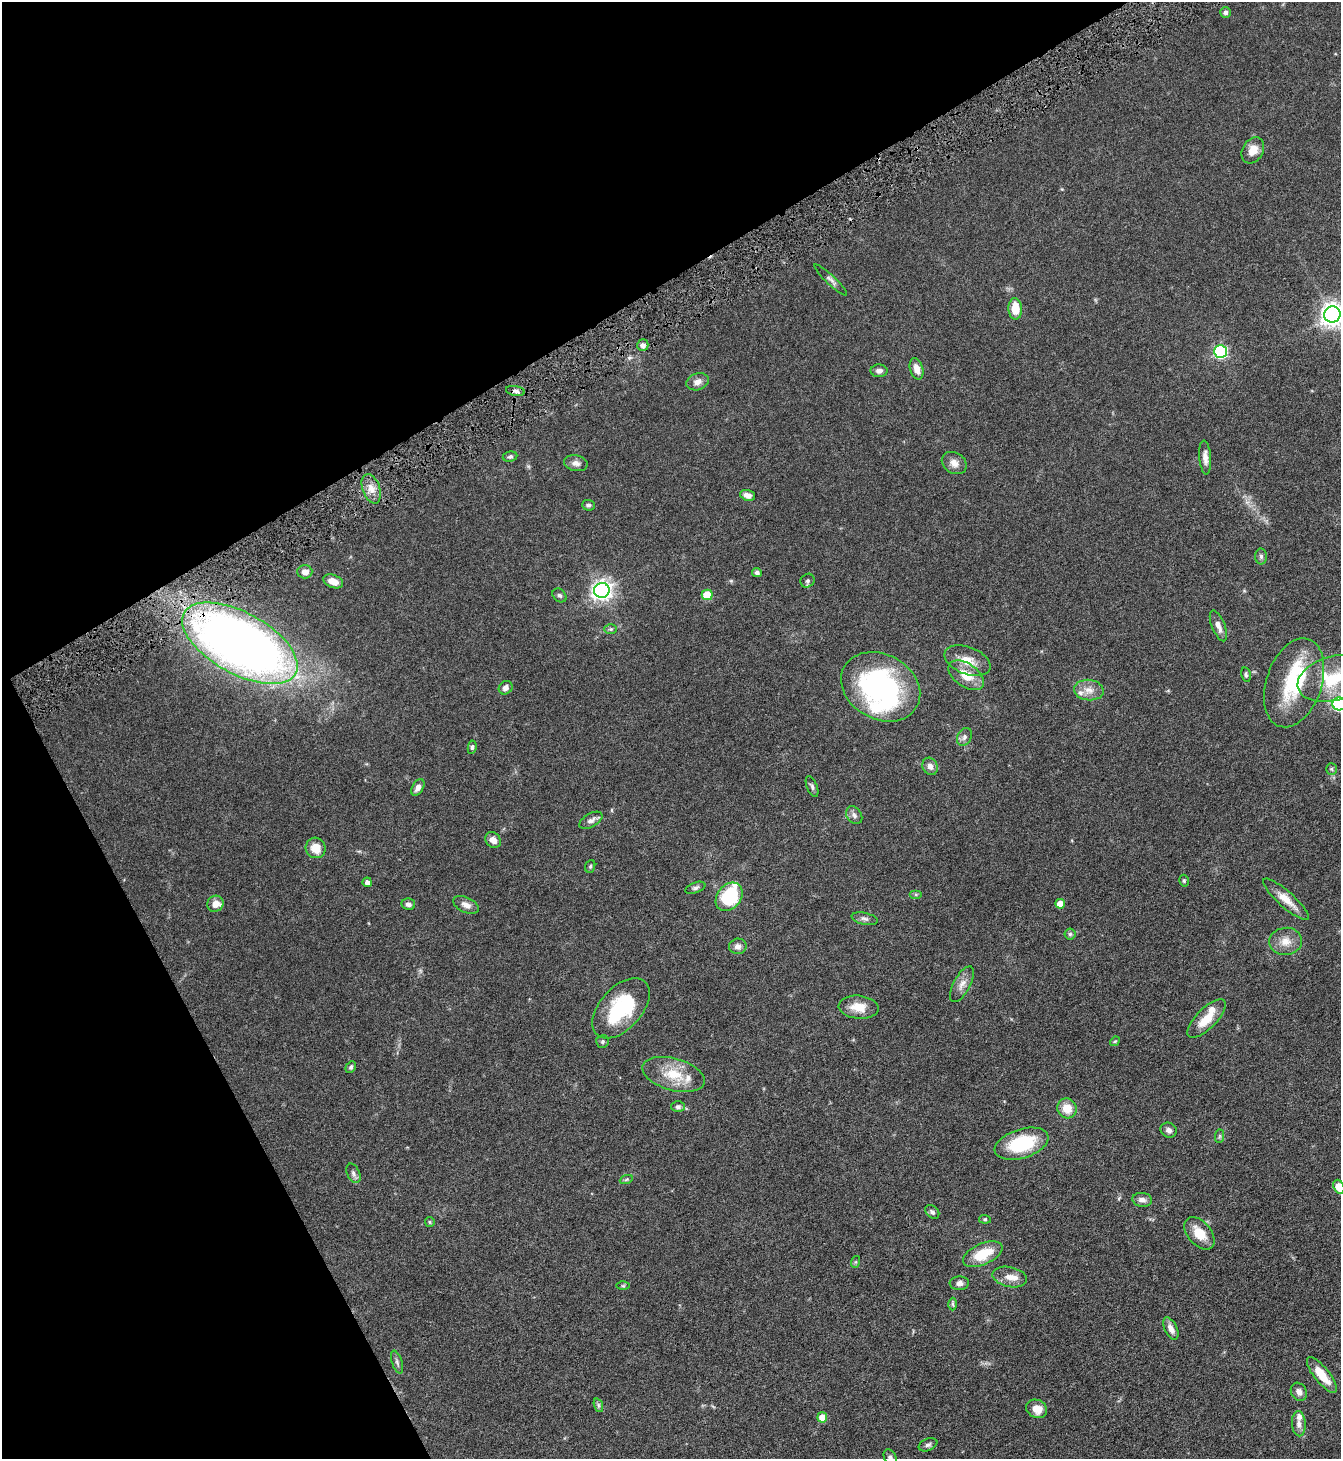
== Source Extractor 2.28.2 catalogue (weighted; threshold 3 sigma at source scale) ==
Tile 5 of 4 x 4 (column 1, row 2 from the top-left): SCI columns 155-1493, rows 2916-4372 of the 5801 x 5832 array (HDU 1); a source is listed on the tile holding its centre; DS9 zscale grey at full resolution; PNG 1343 x 1461 px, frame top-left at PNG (2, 2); each listed source drawn as its Kron ellipse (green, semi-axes under 4 px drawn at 4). Shown black and unused: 29% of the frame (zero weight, under 4 of 8 exposures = <1% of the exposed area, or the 3 px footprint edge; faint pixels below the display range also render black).
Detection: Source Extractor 2.28.2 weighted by HDU 2 'WHT'; one run over the whole footprint, this tile lists its part. Background 0.082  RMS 0.0034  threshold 0.0137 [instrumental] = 3 sigma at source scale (4.09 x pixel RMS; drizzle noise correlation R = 1.36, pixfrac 0.8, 0.05/0.05 arcsec/px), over >= 5 px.
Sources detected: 108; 2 inside a brighter object's white glare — neither listed nor drawn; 6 inside a brighter listed object's ellipse — not listed separately; the other 100 listed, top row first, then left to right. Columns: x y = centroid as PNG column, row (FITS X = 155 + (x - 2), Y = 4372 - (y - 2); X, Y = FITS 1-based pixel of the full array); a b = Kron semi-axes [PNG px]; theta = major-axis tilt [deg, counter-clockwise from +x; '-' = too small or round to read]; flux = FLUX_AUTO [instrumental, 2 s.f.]
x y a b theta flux
1225 12 5 5 - 0.91
1253 150 14 10 60 3.6
831 280 22 4 -43 1.2
1015 309 10 7 -88 5.8
1332 314 8 8 - 260
643 345 6 5 - 1.4
1220 351 6 6 - 41
917 369 11 6 -73 2.5
879 371 8 6 -1 1.2
697 382 11 8 18 1.9
515 391 9 5 -10 1.1
510 457 7 5 10 0.66
1205 457 17 6 -86 2
576 463 12 8 -11 1.6
954 463 13 10 -33 2.3
371 489 15 8 -71 2.9
748 495 8 5 -16 1.7
588 505 6 5 - 0.67
1261 556 8 6 -88 0.79
305 572 7 6 - 2
757 573 5 4 - 1
333 581 10 6 -21 2.7
807 581 7 6 - 0.77
602 590 8 7 - 160
559 595 8 6 -42 0.69
707 595 5 5 - 8.3
1218 626 16 6 -68 2
611 629 6 5 - 0.54
240 643 64 30 -29 280
968 661 24 13 -21 5
966 675 20 11 -35 6.1
1246 675 7 4 -79 0.62
1333 678 36 22 16 15
1294 683 46 27 71 22
881 687 41 32 -29 58
506 688 7 6 - 1.4
1089 690 15 10 -6 2.9
1339 704 6 6 - 46
964 737 9 6 63 1.1
472 747 7 4 83 0.65
930 766 9 7 -62 1.7
1331 769 6 5 - 0.46
812 786 11 5 -68 0.85
418 787 9 5 60 1.6
854 815 10 7 -55 1.1
591 820 13 6 29 1.4
493 840 9 7 -42 2
316 848 10 10 - 4.4
590 866 6 5 - 0.45
1184 881 6 4 -76 0.46
367 882 5 4 - 1.3
695 888 10 5 21 0.79
916 894 6 4 0 0.43
729 897 16 12 50 18
1286 899 30 8 -42 4.2
215 904 8 8 - 2.6
408 904 7 5 -11 1.1
1060 904 5 4 - 3.2
466 905 14 7 -24 1.8
865 919 13 6 -13 1.1
1070 934 6 6 - 0.65
1286 941 16 13 4 3.7
738 946 9 7 7 1.5
962 984 20 8 61 2.4
859 1007 20 11 -5 4.7
621 1008 36 21 48 22
1207 1018 25 10 45 6.2
602 1041 6 6 - 0.7
1115 1041 5 4 - 0.37
351 1067 6 4 61 0.65
674 1074 32 16 -16 8.9
678 1107 7 5 -1 0.88
1067 1108 10 9 - 4.7
1169 1130 8 7 - 1.2
1219 1136 7 4 89 0.57
1022 1144 28 14 17 17
353 1173 10 6 -65 1.1
626 1180 7 4 20 0.44
1339 1187 7 5 -65 6.7
1142 1200 10 7 -6 1.5
932 1212 8 6 -44 0.84
985 1219 6 4 -6 0.4
430 1222 5 4 - 0.41
1199 1233 19 11 -49 5.6
983 1254 21 10 24 8.9
855 1262 6 4 70 0.38
1010 1277 17 10 -12 3.2
959 1283 10 7 4 1.3
623 1286 6 4 1 0.4
953 1304 6 4 -88 0.52
1171 1328 12 6 -64 1.9
397 1362 12 5 -72 0.93
1322 1375 22 7 -51 6.1
1299 1392 9 7 -60 1.6
598 1405 7 4 -71 0.7
1037 1409 11 9 -24 3.4
822 1417 5 5 - 4.7
1299 1424 12 7 -87 1.7
928 1445 10 6 22 0.86
890 1458 9 5 -59 1
Overlapping masked pixels (flux is a lower limit): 1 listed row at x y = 240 643
Isophote crosses this tile's border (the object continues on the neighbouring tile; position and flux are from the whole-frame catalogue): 5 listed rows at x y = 1332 314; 1333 678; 1339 704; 1339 1187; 890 1458